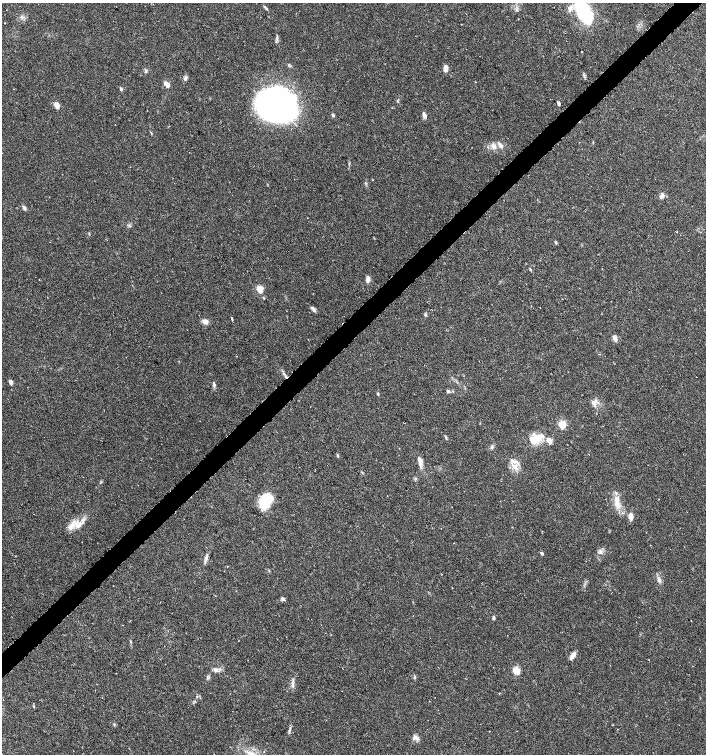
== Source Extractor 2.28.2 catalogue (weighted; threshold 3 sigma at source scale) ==
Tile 10 of 4 x 4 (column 2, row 3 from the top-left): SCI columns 1622-3029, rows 1505-3008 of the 5994 x 6024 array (HDU 1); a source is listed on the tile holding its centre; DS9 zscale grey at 2 x 2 block average (1 PNG px = mean of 2 x 2 image px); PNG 708 x 756 px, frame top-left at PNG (2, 3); no overlay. Shown black and unused: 3% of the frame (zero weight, under 3 of 6 exposures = <1% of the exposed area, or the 3 px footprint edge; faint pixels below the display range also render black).
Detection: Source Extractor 2.28.2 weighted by HDU 2 'WHT'; one run over the whole footprint, this tile lists its part. Background 0.0356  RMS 0.0031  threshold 0.0128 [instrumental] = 3 sigma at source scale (4.09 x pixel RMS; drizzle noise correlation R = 1.36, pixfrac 0.8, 0.0396/0.0396 arcsec/px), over >= 5 px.
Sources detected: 68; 1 cosmic-ray / hot-pixel residue — not listed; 4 inside a brighter listed object's ellipse — not listed separately; the other 63 listed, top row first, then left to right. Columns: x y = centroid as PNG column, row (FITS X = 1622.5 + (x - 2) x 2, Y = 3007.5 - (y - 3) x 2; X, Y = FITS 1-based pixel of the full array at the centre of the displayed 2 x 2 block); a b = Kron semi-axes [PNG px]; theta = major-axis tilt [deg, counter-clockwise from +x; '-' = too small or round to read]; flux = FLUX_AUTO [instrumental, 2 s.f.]
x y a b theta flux
266 8 8 2 -45 1
585 13 26 12 -60 51
582 51 2 2 - 2
446 68 7 4 87 3.7
146 71 5 3 - 1.1
167 84 7 4 -50 4.2
121 89 5 3 - 0.96
558 103 3 3 - 1.9
57 105 7 4 -69 4.2
276 105 36 32 -15 190
333 115 5 3 - 1
424 115 6 4 -76 2.5
151 133 3 2 - 0.46
500 145 9 4 -54 2.6
493 146 9 6 -47 3.7
662 196 7 5 56 2.5
24 207 7 4 -64 1.4
677 231 2 2 - 0.36
556 242 4 3 - 0.72
530 269 4 2 - 0.63
368 279 7 5 83 2.9
260 289 4 3 - 11
264 298 3 2 - 0.42
313 309 7 3 -50 2.3
425 314 4 2 - 0.72
232 319 6 2 -72 0.77
205 322 7 6 - 3.2
615 338 8 5 -55 2.5
11 382 6 4 -53 1.7
214 384 8 3 -80 1.4
448 391 4 4 - 1.1
378 393 5 3 - 0.78
594 402 12 3 34 2.2
562 424 4 3 - 14
446 437 5 3 - 0.79
538 438 15 10 35 10
549 441 8 5 -62 3.2
492 447 5 3 - 1.1
338 455 5 3 - 0.78
420 461 13 5 -79 4
515 467 8 6 42 4.3
617 499 23 6 -80 8.1
266 500 13 9 53 34
631 516 9 5 90 4
78 525 12 8 -10 6.3
601 552 6 4 -75 1.8
542 553 4 3 - 1.2
206 559 4 2 - 1.1
441 574 2 2 - 0.27
659 580 9 3 -77 2
283 599 6 4 -15 1.2
493 618 4 3 - 1
573 655 10 5 59 3
215 670 7 5 -38 2.2
516 671 4 4 - 13
415 677 4 2 - 0.59
292 685 8 3 -78 2
114 724 4 2 - 0.61
289 730 4 2 - 0.8
489 731 2 2 - 0.25
415 737 7 6 - 3
264 751 3 2 - 0.34
252 754 15 5 -32 6.3
Isophote crosses this tile's border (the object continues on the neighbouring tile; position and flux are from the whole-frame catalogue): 1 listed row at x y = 252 754
Diffuse or blended objects may show on this block-average render without a row.